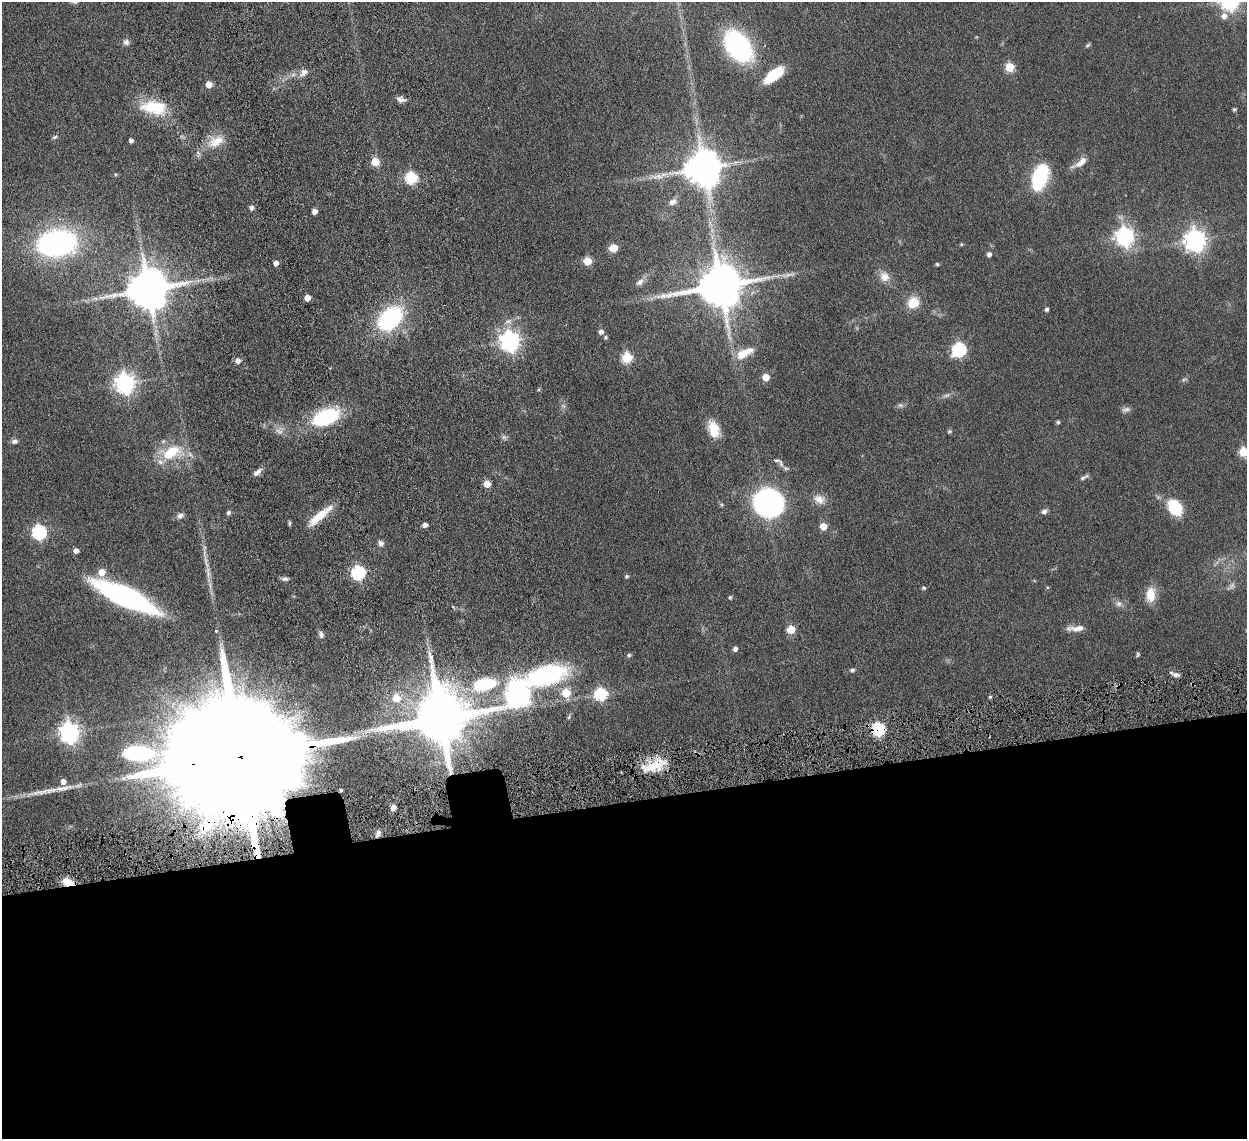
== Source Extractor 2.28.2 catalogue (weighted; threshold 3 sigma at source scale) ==
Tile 15 of 4 x 4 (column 3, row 4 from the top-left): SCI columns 2582-3826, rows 172-1308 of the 5159 x 5000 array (HDU 1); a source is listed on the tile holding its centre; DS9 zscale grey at full resolution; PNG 1249 x 1141 px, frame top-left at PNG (2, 2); no overlay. Shown black and unused: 30% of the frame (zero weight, under 4 of 8 exposures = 5% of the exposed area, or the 3 px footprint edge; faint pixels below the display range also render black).
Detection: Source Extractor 2.28.2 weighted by HDU 2 'WHT'; one run over the whole footprint, this tile lists its part. Background 0.0545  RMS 0.0051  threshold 0.0207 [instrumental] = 3 sigma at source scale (4.09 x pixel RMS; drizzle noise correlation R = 1.36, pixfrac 0.8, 0.05/0.05 arcsec/px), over >= 5 px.
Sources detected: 128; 2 too faint to see at this stretch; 2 long thin detections or spike segments (spike, bleed or trail) — not listed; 6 inside a brighter listed object's ellipse — not listed separately; the other 118 listed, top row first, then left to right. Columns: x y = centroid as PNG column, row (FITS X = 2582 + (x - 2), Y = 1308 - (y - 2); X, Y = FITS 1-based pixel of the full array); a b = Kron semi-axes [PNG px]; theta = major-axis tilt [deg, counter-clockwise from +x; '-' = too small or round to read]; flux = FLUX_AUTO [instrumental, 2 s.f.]
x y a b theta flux
75 2 7 4 -13 0.74
1224 16 7 6 - 2.6
126 42 8 8 - 1.6
1088 45 7 4 36 0.64
738 46 27 17 -55 73
1010 67 5 5 - 18
303 72 12 9 42 2.7
773 75 22 9 39 16
209 84 5 5 - 5.6
401 99 11 6 -15 2.1
154 107 36 17 -7 17
1234 109 4 4 - 0.77
55 137 7 4 27 0.8
131 140 4 4 - 1.6
216 141 26 14 26 8.4
375 162 5 5 - 12
1079 164 11 8 33 3
703 168 10 10 - 1200
115 174 5 3 - 0.39
411 177 6 6 - 42
1040 177 24 13 72 34
672 202 11 8 31 2.2
251 208 5 4 - 1.6
314 211 4 4 - 2.7
1125 237 7 7 - 190
1195 240 8 7 - 310
57 243 31 20 8 110
961 244 5 3 - 0.39
613 248 8 7 - 5
989 254 4 4 - 1.9
587 261 5 5 - 13
276 263 5 4 - 2.8
937 264 4 4 - 0.6
884 276 14 12 -49 4.3
640 282 13 8 44 2.2
720 286 13 12 - 2000
148 289 12 11 - 1700
307 298 5 4 - 4.9
913 303 16 14 48 7.2
1047 309 4 4 - 1.3
390 318 23 16 44 56
601 332 5 5 - 1.8
605 337 5 5 - 0.71
510 341 7 7 - 240
959 349 7 6 - 69
744 353 25 10 29 7.7
627 358 5 5 - 32
237 361 5 5 - 2.6
766 377 5 5 - 8.6
1184 379 9 4 13 0.76
125 383 7 7 - 260
539 389 5 3 - 0.48
900 405 8 6 -1 1.1
1126 409 13 6 12 1.5
326 417 30 16 22 35
1058 422 4 4 - 0.89
714 430 18 11 -73 9.6
279 431 12 10 -37 2.9
949 431 6 5 - 0.71
503 437 6 6 - 1.1
15 441 8 6 11 1.5
171 452 31 17 22 16
1244 452 5 5 - 21
781 463 13 5 -71 1.5
257 472 13 6 40 2.1
1084 477 14 4 30 1.2
487 484 5 5 - 8.3
819 499 15 11 -28 4.2
768 503 26 23 -21 89
1175 507 18 13 -55 15
1044 511 7 6 - 1.4
228 513 6 5 - 0.91
180 516 9 7 28 1.7
320 516 37 8 40 10
289 523 8 4 89 0.59
425 525 4 4 - 2.5
823 526 5 5 - 7.3
39 532 6 6 - 81
381 543 7 6 - 1.8
76 551 5 4 - 2.4
206 560 20 4 -82 3
101 572 6 6 - 6.2
358 572 6 6 - 73
627 576 5 5 - 0.75
285 579 9 5 1 1.3
1232 586 9 6 50 1.5
1047 587 5 4 - 0.47
924 588 6 5 - 0.72
1151 595 18 11 89 6.9
124 597 50 14 -24 120
730 597 4 4 - 0.89
1119 604 9 7 -44 1.8
1076 628 21 6 3 3.9
791 629 5 5 - 14
216 631 5 5 - 0.55
321 634 9 6 -70 1.6
735 649 5 4 - 1.8
1138 654 7 4 -88 0.65
629 655 6 5 - 0.75
852 670 7 5 10 0.87
1175 674 13 5 -20 1.8
483 683 38 23 14 30
520 692 68 16 34 220
566 693 5 5 - 16
600 694 6 6 - 51
990 697 4 4 - 0.69
396 698 7 6 - 8.5
569 717 6 4 46 0.67
440 718 16 14 14 3700
878 729 6 6 - 60
69 732 7 7 - 260
245 756 81 23 8 43000
654 765 32 14 20 13
62 788 40 7 10 8
341 790 3 3 - 0.76
393 807 6 4 71 2.2
378 833 8 5 74 1.6
68 882 12 7 -23 7.4
Overlapping masked pixels (flux is a lower limit): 7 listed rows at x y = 520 692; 440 718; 878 729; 245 756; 654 765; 341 790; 68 882
Isophote crosses this tile's border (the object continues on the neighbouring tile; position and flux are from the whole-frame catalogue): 2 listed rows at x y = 75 2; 1244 452